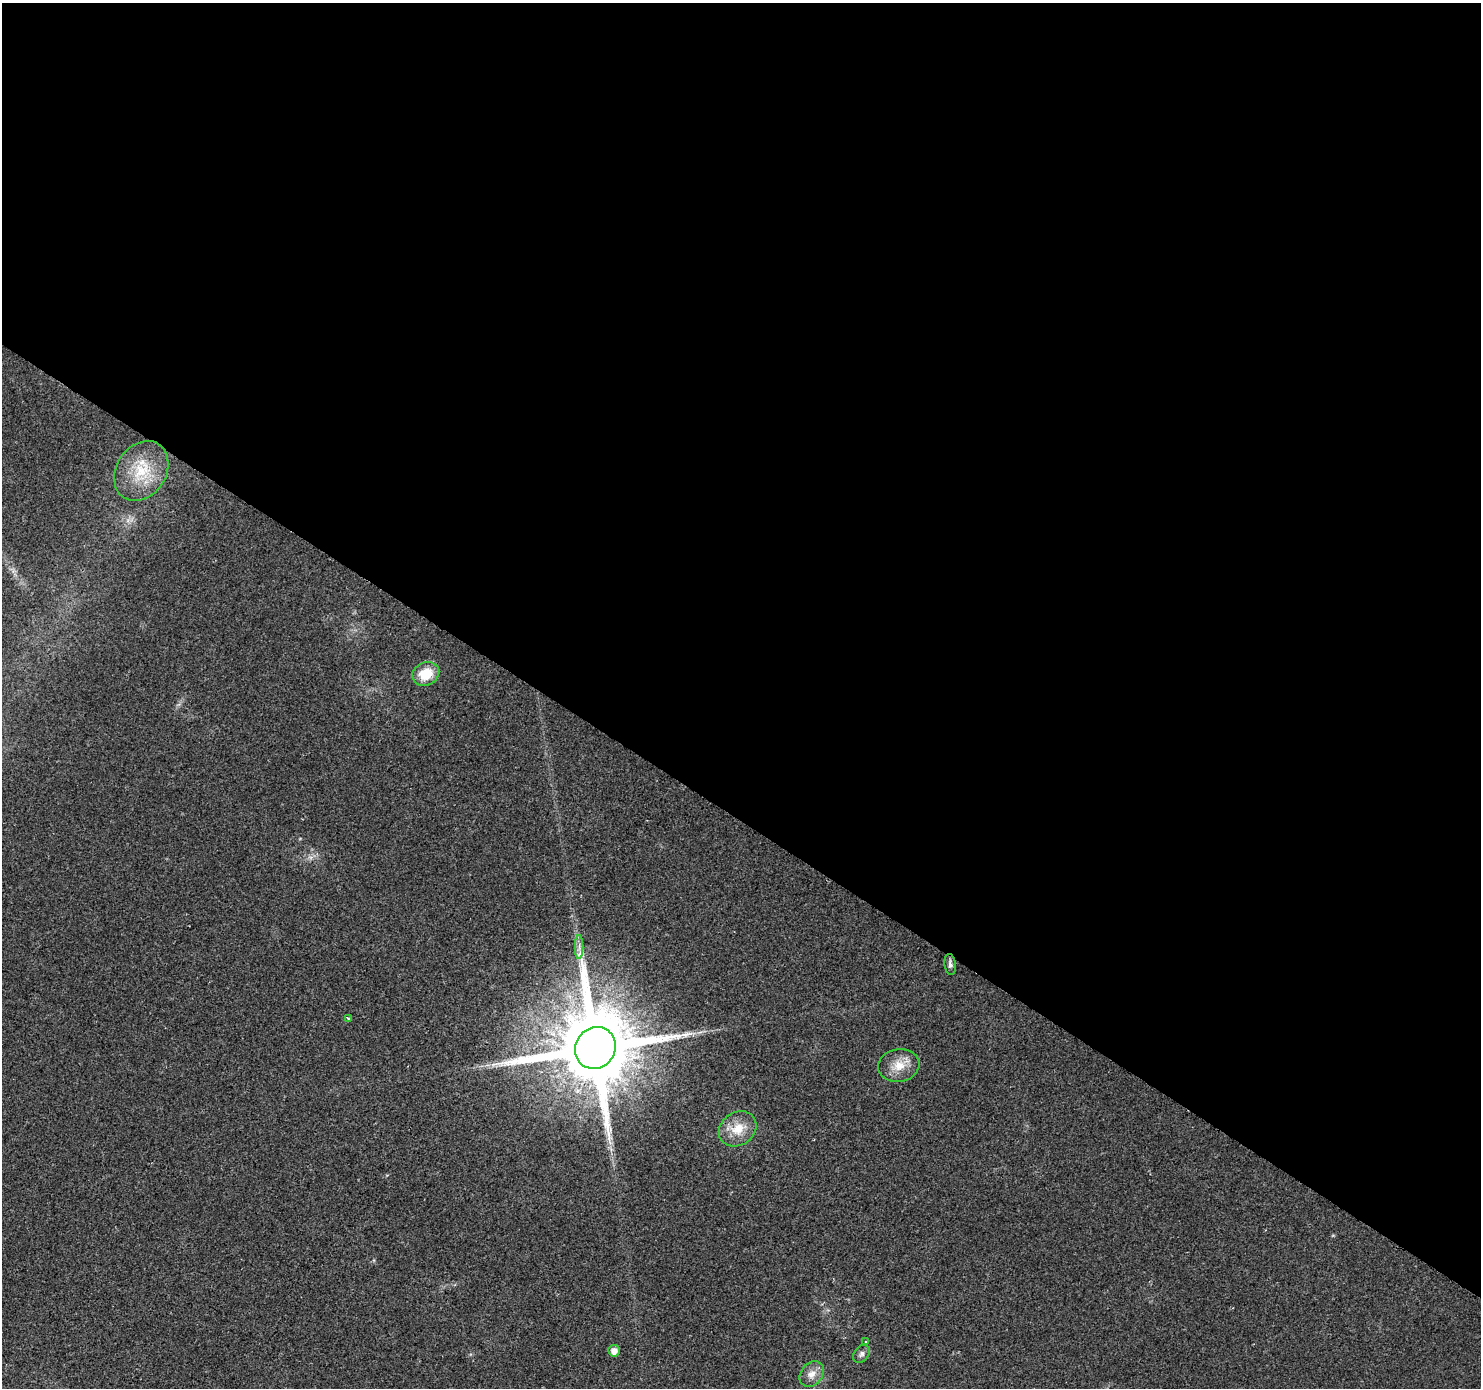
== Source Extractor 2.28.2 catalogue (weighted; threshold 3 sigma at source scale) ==
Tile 3 of 4 x 4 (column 3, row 1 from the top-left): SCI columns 2974-4452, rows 4417-5802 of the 5936 x 5993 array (HDU 1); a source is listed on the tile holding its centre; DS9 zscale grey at full resolution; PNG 1483 x 1390 px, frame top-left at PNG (2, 3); each listed source drawn as its Kron ellipse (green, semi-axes under 4 px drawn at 4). Shown black and unused: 59% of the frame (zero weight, under 2 of 3 exposures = <1% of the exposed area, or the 3 px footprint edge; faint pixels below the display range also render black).
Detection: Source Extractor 2.28.2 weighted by HDU 2 'WHT'; one run over the whole footprint, this tile lists its part. Background 0.0372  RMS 0.0044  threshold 0.0198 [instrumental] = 3 sigma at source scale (4.5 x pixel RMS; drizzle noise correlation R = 1.50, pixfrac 1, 0.0396/0.0396 arcsec/px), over >= 5 px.
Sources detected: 12; all 12 listed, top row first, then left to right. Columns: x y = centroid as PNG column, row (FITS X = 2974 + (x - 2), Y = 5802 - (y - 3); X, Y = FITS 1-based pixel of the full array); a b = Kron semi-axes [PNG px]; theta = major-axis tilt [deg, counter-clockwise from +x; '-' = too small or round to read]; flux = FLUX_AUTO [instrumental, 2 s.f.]
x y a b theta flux
141 471 32 24 57 18
426 674 14 11 24 11
579 947 12 2 90 1.3
950 964 10 5 -82 1.6
348 1018 4 3 - 2.1
595 1048 21 20 - 6900
899 1065 20 16 9 8
738 1129 20 16 35 9.2
866 1342 3 3 - 0.79
614 1351 6 5 - 3.7
861 1354 10 7 51 1.6
812 1374 14 11 52 4.2